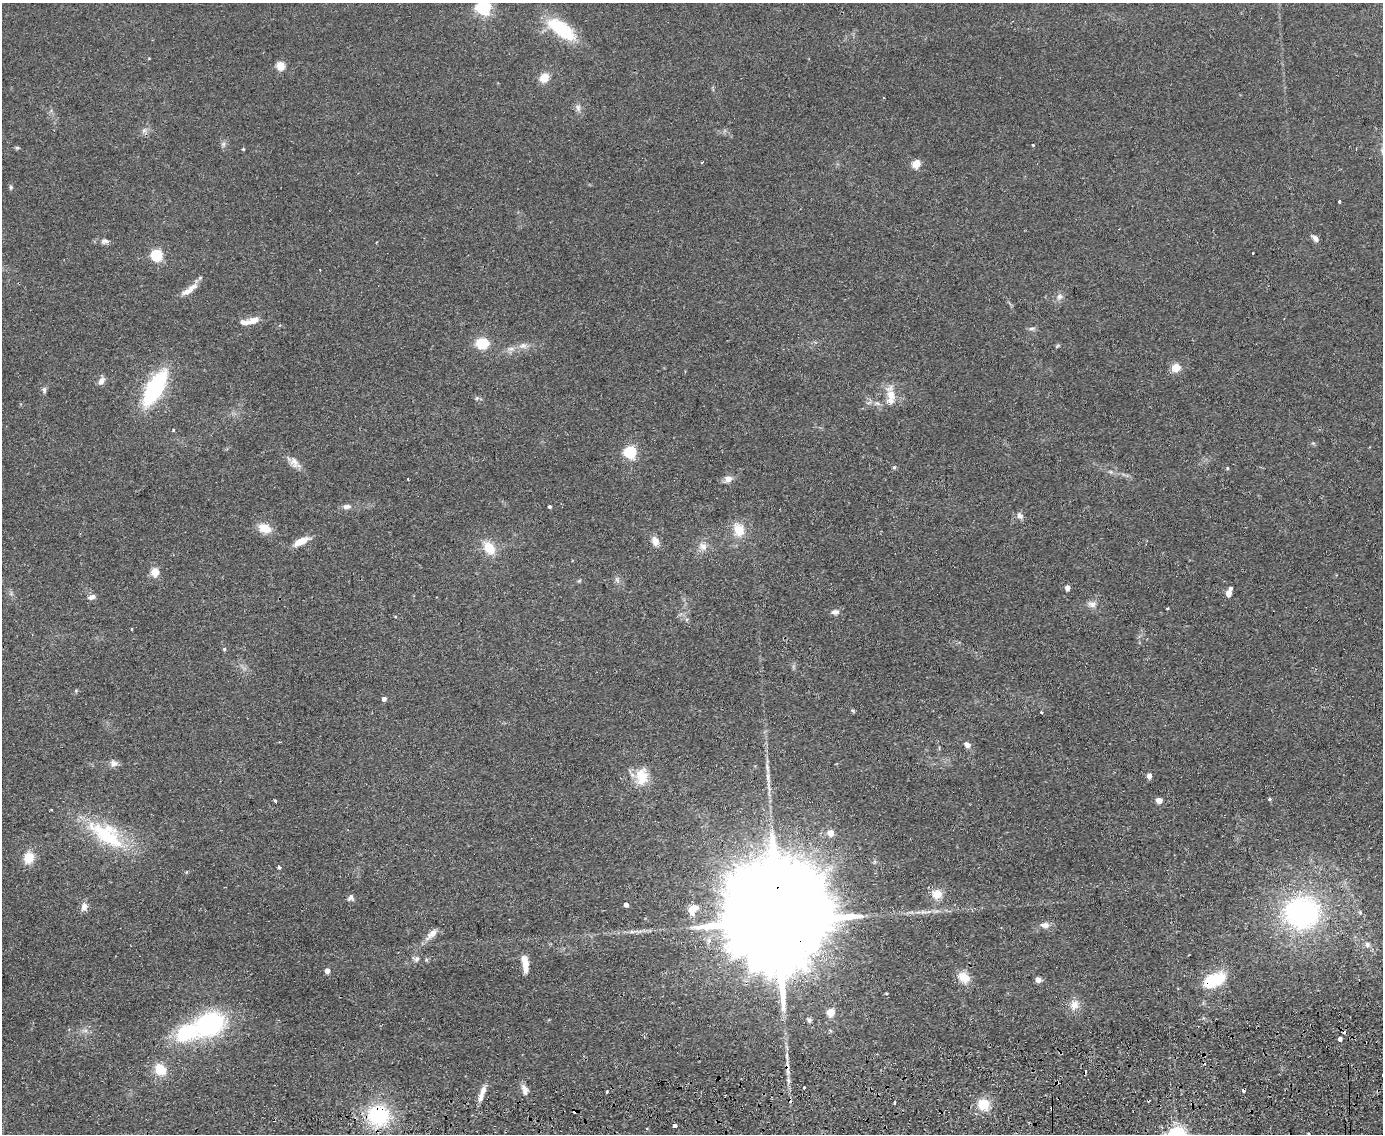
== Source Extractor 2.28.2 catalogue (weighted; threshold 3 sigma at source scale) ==
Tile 5 of 3 x 4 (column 2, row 2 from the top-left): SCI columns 1518-2898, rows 2323-3454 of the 4520 x 4643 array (HDU 1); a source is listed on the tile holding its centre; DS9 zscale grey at full resolution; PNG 1385 x 1136 px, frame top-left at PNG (2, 3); no overlay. Shown black and unused: <1% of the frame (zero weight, under 2 of 3 exposures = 3% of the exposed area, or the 3 px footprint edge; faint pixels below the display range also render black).
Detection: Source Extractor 2.28.2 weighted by HDU 2 'WHT'; one run over the whole footprint, this tile lists its part. Background 0.0804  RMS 0.0083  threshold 0.0372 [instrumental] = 3 sigma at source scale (4.5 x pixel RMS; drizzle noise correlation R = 1.50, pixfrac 1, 0.05/0.05 arcsec/px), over >= 5 px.
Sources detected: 125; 1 inside a brighter object's white glare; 9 cosmic-ray / hot-pixel residue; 1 long thin detection or spike segment (spike, bleed or trail) — not listed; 4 inside a brighter listed object's ellipse — not listed separately; the other 110 listed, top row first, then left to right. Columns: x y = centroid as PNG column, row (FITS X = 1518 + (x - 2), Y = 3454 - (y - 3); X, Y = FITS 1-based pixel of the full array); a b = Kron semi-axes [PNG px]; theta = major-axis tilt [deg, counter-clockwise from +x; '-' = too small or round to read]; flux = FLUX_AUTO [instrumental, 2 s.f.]
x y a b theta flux
483 8 6 6 - 230
562 29 33 14 -36 44
149 58 4 3 - 0.59
280 66 5 5 - 35
544 78 10 8 50 10
578 108 10 6 -83 3.1
144 130 6 6 - 2.3
223 144 6 6 - 2
1033 145 3 3 - 0.71
17 148 5 5 - 1.1
243 149 4 3 - 0.76
916 164 5 5 - 32
11 187 7 5 -89 1.4
1339 202 3 3 - 2.5
1315 238 9 6 -40 3.5
105 241 12 7 10 3.2
157 255 5 5 - 97
189 290 27 7 34 8.4
1059 297 8 7 - 3.3
254 320 14 8 20 7
1031 328 8 4 1 1.9
482 343 10 8 -2 27
523 346 12 8 2 4.9
1057 346 7 3 38 1.1
511 349 10 6 -8 3.6
1176 368 8 8 - 11
101 381 9 7 60 4.4
155 388 32 13 60 98
44 390 9 5 -84 1.9
891 395 18 8 -80 12
477 398 6 5 - 1.3
877 403 8 5 -18 2.3
173 430 3 3 - 1.2
630 452 6 5 - 100
294 462 17 10 -57 6.7
894 467 5 5 - 1.3
1227 468 4 4 - 0.95
408 479 3 2 - 0.81
728 479 7 6 - 7.4
347 507 11 6 5 3.6
550 507 3 3 - 1.5
1020 515 11 7 -52 3.2
265 528 15 10 -21 13
739 530 18 15 -79 16
301 541 18 7 26 11
655 541 13 9 -69 5.3
703 546 12 10 -74 5.9
489 548 16 11 -56 16
155 572 5 5 - 30
617 580 8 6 -69 2.4
579 581 6 4 20 0.99
1067 588 4 4 - 5.4
1231 588 3 3 - 2
1228 593 5 4 - 13
91 597 10 6 17 3.2
1092 604 12 9 -9 4.6
1167 608 4 2 - 0.68
835 612 11 7 3 3.1
131 629 3 2 - 0.82
224 649 5 4 - 1
76 690 6 3 19 0.89
384 699 4 4 - 3.9
853 711 7 4 -32 1.1
1041 712 3 3 - 0.94
967 745 8 6 -26 3.7
114 763 10 8 -5 4.1
1149 776 5 4 - 6
642 777 24 16 88 18
1269 799 4 4 - 1.6
1159 800 5 4 - 11
275 801 3 3 - 1.9
830 833 5 5 - 13
107 835 53 23 -34 63
29 858 13 11 71 12
279 868 3 3 - 1.9
937 894 11 10 - 11
351 897 8 7 - 2.7
626 905 4 4 - 3.8
84 907 12 8 82 4.5
693 909 12 8 30 8.8
924 912 15 3 -7 3.2
1302 912 32 28 2 180
1360 913 6 5 - 1.2
778 921 52 21 -88 48000
1045 925 13 8 -1 5
432 934 17 8 45 7.1
1367 945 8 7 - 3.1
416 959 10 9 - 3.7
525 963 19 6 -81 12
327 971 4 4 - 5.6
964 977 14 11 -41 12
1210 979 28 14 36 29
1038 980 5 4 - 6.9
886 993 3 3 - 0.95
1074 1005 15 11 68 8
831 1012 5 5 - 23
809 1020 8 5 -60 1.9
210 1024 30 21 27 100
1340 1039 4 3 - 19
160 1069 13 10 -48 18
804 1087 3 3 - 2
483 1090 14 7 71 5.9
1244 1090 3 3 - 5.2
525 1092 10 8 88 4.2
607 1092 3 2 - 0.97
894 1103 3 3 - 2.2
983 1105 14 13 - 16
378 1115 19 19 - 67
674 1126 4 3 - 6.8
1308 1133 3 2 - 1.2
Overlapping masked pixels (flux is a lower limit): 4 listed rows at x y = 778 921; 1210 979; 1244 1090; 378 1115
Isophote crosses this tile's border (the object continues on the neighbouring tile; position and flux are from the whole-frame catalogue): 1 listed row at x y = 483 8